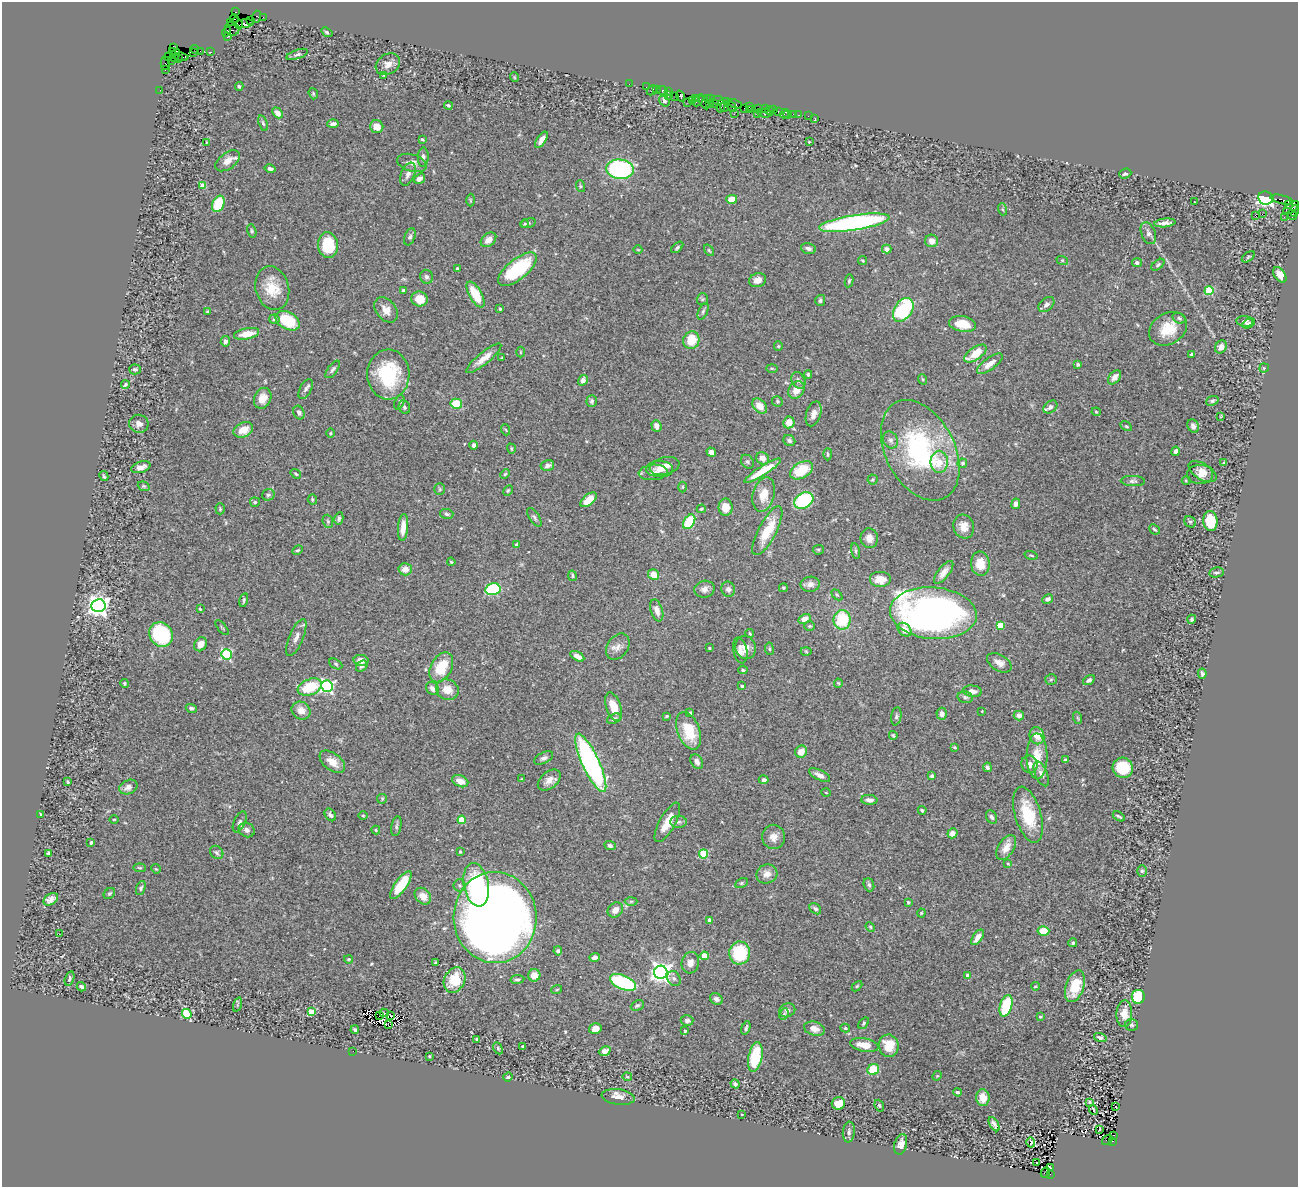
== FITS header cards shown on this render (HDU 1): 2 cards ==
NAXIS1  =                 1296
NAXIS2  =                 1185

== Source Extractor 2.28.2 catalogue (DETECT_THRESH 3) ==
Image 1296 x 1185 px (HDU 1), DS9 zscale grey, 1 PNG px = 1 image px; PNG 1300 x 1189 px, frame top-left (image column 1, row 1185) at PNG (2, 2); each listed source drawn as its Kron ellipse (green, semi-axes under 4 px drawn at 4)
Background 0.741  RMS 0.033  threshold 0.0998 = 3 sigma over >= 5 px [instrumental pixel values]
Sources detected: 486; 4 with non-positive FLUX_AUTO (blend fragments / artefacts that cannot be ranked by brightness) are neither listed nor drawn; the other 482 listed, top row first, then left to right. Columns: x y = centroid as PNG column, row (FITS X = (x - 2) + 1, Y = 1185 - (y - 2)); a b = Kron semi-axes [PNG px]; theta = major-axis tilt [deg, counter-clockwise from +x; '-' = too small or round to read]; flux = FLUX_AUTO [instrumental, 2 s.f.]
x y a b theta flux
236 12 3 2 - 13
256 17 6 4 73 69
263 17 2 2 - 6.5
234 19 4 3 - 79
250 20 3 2 - 12
230 22 2 2 - 8.2
238 23 6 3 -55 340
244 24 9 4 5 160
232 29 7 6 - 180
227 32 5 3 - 83
327 32 6 4 -38 4.9
228 37 3 2 - 23
173 48 3 3 - 35
194 49 4 2 - 43
200 51 2 2 - 6.8
172 52 3 3 - 93
211 52 2 2 - 19
193 53 3 2 - 10
297 54 11 4 19 5.9
175 55 7 3 66 120
168 56 5 3 - 6.6
181 57 7 3 -7 110
178 58 4 3 - 94
172 60 3 2 - 2.8
165 63 7 4 -90 19
388 64 13 10 32 17
166 70 3 2 - 22
383 76 3 2 - 1.3
514 77 5 3 - 1.9
629 84 2 2 - 11
239 86 4 3 - 2.9
646 87 2 2 - 7
657 89 3 2 - 34
160 90 2 2 - 15
652 90 5 2 - 64
663 90 5 3 - 64
668 92 3 2 - 22
313 94 6 4 -71 3
668 96 3 2 - 36
680 96 5 3 - 110
675 97 3 2 - 14
695 98 2 2 - 5.4
707 99 2 2 - 19
711 99 2 2 - 17
692 100 2 2 - 14
698 100 7 3 58 94
718 100 6 2 -8 120
664 101 6 4 -53 6.4
688 102 2 2 - 4.1
727 102 4 2 - 18
704 103 7 3 -58 130
709 103 3 2 - 25
715 104 2 2 - 24
735 104 7 3 -27 87
448 105 4 3 - 3.8
721 106 7 3 76 140
749 106 3 2 - 23
725 107 5 3 - 61
732 107 5 3 - 90
744 108 2 2 - 22
758 108 2 2 - 6.8
766 109 3 2 - 7.9
749 110 3 2 - 35
769 110 3 3 - 37
774 110 3 2 - 4.6
778 111 3 2 - 34
278 113 6 4 -49 15
765 113 8 2 -5 11
734 114 2 2 - 26
757 114 3 2 - 95
784 114 5 3 - 18
793 114 3 2 - 46
788 115 2 2 - 6.7
798 115 2 2 - 10
808 116 2 2 - 4.7
815 118 3 2 - 7.4
263 123 8 4 -71 4.1
333 124 6 4 2 7.1
377 127 6 6 - 26
422 139 4 3 - 2.8
541 140 9 4 56 13
206 142 3 2 - 1.4
809 142 3 2 - 1.5
423 157 9 5 89 7
228 161 14 8 36 21
412 163 15 8 -16 17
270 169 5 4 - 5.8
620 169 14 10 -6 280
1125 173 6 5 - 5.3
408 174 12 6 67 11
419 179 6 4 33 8.3
203 185 4 4 - 33
580 186 6 4 -72 2.7
1266 198 8 6 -7 390
732 199 5 4 - 32
1282 199 12 3 -13 120
470 200 6 4 -89 2.9
1194 202 2 2 - 1.5
218 204 8 6 65 75
1288 205 3 3 - 87
1291 208 9 4 37 390
1002 209 6 4 -71 3.7
1294 211 6 4 67 85
1262 214 2 2 - 950
1256 215 4 3 - 32
1292 215 5 3 - 75
1284 217 2 2 - 16
528 223 8 4 16 3.8
854 223 35 7 9 530
1165 223 11 3 6 9.2
525 224 4 2 - 2
252 231 7 4 -73 3.4
1148 233 11 7 -68 8.3
410 237 9 5 68 5.4
488 240 9 6 41 19
932 241 6 6 - 16
328 245 13 10 -84 87
677 247 7 4 42 4
808 248 8 5 -16 6.7
887 249 4 4 - 12
638 250 4 3 - 1.4
709 250 6 4 -54 2.9
1248 257 7 4 36 2.8
863 260 4 3 - 2.3
1062 260 6 4 -18 2.6
1137 263 5 4 - 5.6
1158 265 7 4 39 4
457 268 3 3 - 3.8
517 269 23 10 39 140
1280 275 9 5 -54 17
426 277 7 6 - 6.6
758 280 9 7 20 15
849 281 6 4 79 3.5
272 288 22 16 -75 55
403 290 3 3 - 4.2
1209 291 4 4 - 87
475 294 14 6 -60 59
420 299 8 7 - 32
702 299 6 5 - 3.4
820 300 5 5 - 4.7
1046 304 9 6 42 8.3
500 309 3 3 - 3.9
386 310 14 9 -51 20
903 310 13 8 55 200
207 311 4 3 - 2.4
703 311 9 4 65 4.9
1179 318 7 5 -30 4.5
274 319 5 4 - 3.8
287 321 13 8 -30 85
1245 321 8 5 -7 5.4
1248 323 7 3 26 4
962 324 14 8 -9 38
1168 329 20 15 32 56
247 334 13 5 11 34
691 340 9 8 - 48
225 341 5 4 - 7.6
778 346 5 4 - 2.3
1221 347 7 5 56 13
520 352 5 3 - 1.8
975 354 13 6 34 47
1192 354 3 3 - 3.4
484 358 22 6 39 22
502 358 3 2 - 1.8
990 364 15 6 36 18
1078 364 4 4 - 4.6
772 368 6 4 -2 2.1
1264 368 5 4 - 2.6
135 369 6 5 - 4.2
333 369 10 4 54 5.4
388 374 25 21 89 160
808 374 4 3 - 2.9
1114 377 8 5 50 14
922 379 5 3 - 2.3
583 380 5 4 - 12
798 380 9 6 -60 7.7
125 385 4 3 - 3.3
306 389 11 5 61 6.3
796 390 9 7 50 22
263 398 11 8 65 23
592 401 6 5 - 4.1
777 401 5 5 - 4.1
1212 401 6 4 22 4.4
399 402 7 4 68 4.5
456 404 6 5 - 77
760 406 8 6 -47 26
404 407 7 5 -65 4.6
1050 407 8 5 36 9.4
1096 412 4 4 - 2.2
299 413 7 5 -64 6.9
814 414 13 7 73 17
1221 416 3 2 - 1.9
789 422 6 5 - 23
139 424 9 9 - 12
656 426 6 5 - 16
1126 426 6 4 -29 3
1193 426 7 5 -64 8
243 430 10 7 23 27
506 430 5 3 - 2.1
330 433 5 3 - 2.2
890 440 9 7 -56 8.5
789 441 6 5 - 5.7
473 445 4 4 - 5.6
511 449 5 3 - 2.5
920 450 54 34 -62 330
1176 451 5 3 - 6.7
711 452 5 4 - 9.4
828 454 6 4 86 3
762 458 7 6 - 15
747 462 7 6 - 5
939 462 11 8 90 31
1224 462 4 3 - 2.4
962 463 5 4 - 5.4
547 465 7 5 13 9.6
664 466 15 8 13 21
141 467 10 5 18 13
660 469 13 8 -2 18
801 470 12 8 29 61
763 471 21 4 32 54
653 472 15 7 4 13
1203 472 15 8 -31 18
296 474 5 3 - 2.6
505 474 5 4 - 2.5
1200 474 13 9 0 16
104 476 5 3 - 2.9
873 479 5 5 - 3.1
1186 480 4 4 - 2.2
1133 481 12 5 -2 6.6
144 486 6 4 -20 3.1
683 487 5 3 - 2.5
440 489 6 5 - 3.4
508 490 6 4 62 2.5
764 494 17 10 75 34
268 495 6 5 - 5.2
312 499 5 5 - 3.6
589 500 9 5 40 31
804 501 10 7 30 160
255 502 5 5 - 3
1016 504 5 4 - 12
726 507 8 7 - 25
220 509 5 4 - 3.1
701 509 4 3 - 3
447 514 7 5 -13 4.6
534 517 10 5 -59 5.6
339 518 6 4 78 5.2
328 521 7 5 -69 3.6
1210 521 10 7 -83 83
689 522 8 5 58 87
1190 522 6 5 - 4.1
403 527 13 5 85 27
964 527 12 10 -73 22
1155 529 6 3 -40 3
767 531 27 9 62 66
869 538 10 8 -81 18
516 545 4 3 - 3.9
297 550 6 3 25 2.7
818 550 5 5 - 3.3
856 551 8 3 -80 3.5
1031 555 7 3 -14 3.1
451 562 4 3 - 2.3
980 564 12 9 -83 36
405 569 6 6 - 18
944 572 14 5 52 15
1216 572 7 5 10 5.6
654 575 6 5 - 26
572 576 5 4 - 3.2
880 579 11 8 0 26
810 584 9 7 10 12
783 588 4 3 - 2.6
493 589 8 6 11 160
704 589 10 8 13 11
728 589 8 6 -69 8.7
837 595 6 4 -44 3.4
1048 599 6 4 28 7.4
244 600 7 3 76 3.7
98 606 7 6 - 1600
200 609 3 2 - 2.1
657 610 11 6 -72 15
933 613 43 26 -5 1200
804 619 6 4 28 17
1192 619 4 4 - 3.4
842 620 9 8 - 100
810 626 5 5 - 3.6
1000 626 4 4 - 65
222 628 9 2 -49 2.2
905 630 8 5 -44 18
161 634 13 11 -56 190
750 634 4 3 - 2.1
296 637 20 7 67 14
201 644 7 6 - 18
618 647 14 10 54 16
745 647 12 10 -77 21
709 648 3 3 - 2.6
769 649 6 3 -82 2.6
740 650 13 7 -78 13
806 651 5 3 - 2.1
226 654 5 5 - 240
577 656 7 4 -29 15
361 660 7 5 -11 19
999 663 13 8 -31 17
336 664 7 4 -29 3.8
362 666 6 5 - 5
441 667 16 10 62 83
743 670 4 4 - 3.2
1202 674 5 3 - 5.3
1051 679 6 5 - 3.4
1089 680 6 4 33 5.7
125 683 4 4 - 3
838 683 4 4 - 2.2
327 686 6 6 - 400
742 686 3 3 - 6.7
310 687 12 7 21 77
432 689 7 5 -46 11
447 690 11 10 - 30
972 691 9 5 -6 15
965 697 8 5 -14 5.1
613 707 15 7 -72 34
191 708 6 4 -17 4.9
301 711 10 8 -34 18
982 711 2 2 - 1.4
690 713 3 3 - 5.5
942 714 6 5 - 13
667 716 4 3 - 2.6
896 716 9 5 80 5.1
1019 716 5 4 - 10
1078 718 6 4 -70 2.6
614 719 7 5 24 5.6
689 731 20 11 -69 73
893 735 4 3 - 2.8
1037 736 9 7 -69 25
955 747 4 3 - 2.2
801 752 6 5 - 18
1037 756 23 10 -90 42
544 758 10 5 26 7.3
1065 760 4 3 - 8.6
332 762 15 8 -38 26
697 762 8 5 -56 8.8
591 763 32 8 -65 530
1029 764 9 8 - 12
987 767 5 4 - 5.7
1123 768 10 10 - 92
1041 774 13 6 -67 11
820 775 11 5 -27 12
932 776 3 3 - 8.9
521 779 4 3 - 1.8
549 780 13 8 39 17
764 780 5 4 - 6.4
460 781 8 5 -24 20
68 782 3 3 - 3.3
128 787 9 7 24 12
826 793 5 3 - 1.8
382 799 5 5 - 2.6
869 800 8 5 -3 9.5
922 810 4 3 - 3.2
40 814 3 2 - 1.8
330 815 7 5 -53 5.8
363 815 5 3 - 2
1028 815 29 13 -73 94
1119 816 7 2 -31 3.8
992 817 7 5 -63 5.3
114 819 4 3 - 2
462 820 4 4 - 73
240 822 11 5 66 6.9
667 822 22 8 61 38
678 822 8 6 1 6.4
396 826 10 5 80 5.2
247 830 8 7 - 10
376 830 4 4 - 2.5
952 833 5 5 - 13
774 837 12 11 - 18
91 842 4 3 - 3.3
610 846 6 4 -23 5
1006 847 14 8 57 23
217 852 7 6 - 5
460 852 3 2 - 2.2
48 853 3 3 - 4.3
704 854 4 4 - 100
1008 863 3 2 - 3
140 868 6 4 -7 2.8
156 869 5 4 - 2.1
1142 871 6 5 - 4.1
767 874 10 9 - 18
742 883 7 4 28 3.6
401 885 16 6 55 71
460 885 6 6 - 5.6
476 885 22 12 -79 160
869 885 7 5 -71 5
141 888 7 4 68 4.2
109 894 6 5 - 4.3
423 896 9 7 -45 19
51 899 8 5 34 12
631 901 6 4 1 3.4
908 902 3 3 - 2.5
815 909 6 4 -40 4.9
615 910 8 7 - 14
921 913 4 4 - 2.2
495 917 46 41 -86 2800
710 920 4 4 - 13
870 927 5 4 - 2.7
1043 931 6 5 - 45
59 934 2 2 - 26
978 937 9 4 54 15
1073 943 4 4 - 3.7
558 951 4 4 - 4.1
740 953 11 10 - 110
704 956 4 4 - 67
595 957 5 4 - 8.7
349 959 4 3 - 2.4
435 963 3 3 - 2.4
690 963 11 8 76 16
661 972 6 6 - 1400
534 975 6 6 - 22
967 975 4 4 - 6
70 978 7 4 73 4.6
517 979 7 4 8 4.5
674 979 8 6 -56 6.9
455 980 13 10 63 68
623 982 14 7 -22 220
857 986 6 4 44 2.7
1035 986 4 3 - 2.6
1075 986 16 9 72 59
81 987 5 4 - 5
557 989 5 3 - 2.3
1138 997 7 6 - 95
716 999 7 5 -34 7.1
237 1005 7 3 71 2.9
637 1005 7 5 26 4.8
1006 1006 11 6 72 98
787 1010 8 6 23 8.6
312 1012 4 4 - 51
384 1013 5 2 - 3.7
187 1014 5 4 - 120
784 1014 6 4 66 3.2
1124 1014 13 8 88 23
380 1015 3 2 - 1.7
390 1015 4 2 - 2.4
1040 1016 4 3 - 3.7
687 1021 6 5 - 5.9
864 1023 7 4 52 3.4
388 1025 3 2 - 1.9
1132 1025 6 6 - 3.7
746 1028 7 3 73 4.4
845 1028 5 4 - 3
355 1029 4 3 - 3.8
595 1029 6 5 - 16
814 1029 10 7 -17 17
685 1031 3 3 - 3.9
1100 1038 6 4 -16 5.5
477 1039 3 3 - 5.1
864 1045 14 6 -10 32
523 1046 3 2 - 2
889 1046 11 10 - 43
498 1048 6 4 -63 3.6
353 1051 2 2 - 15
605 1051 6 4 23 12
429 1056 3 2 - 2.2
755 1057 15 7 80 110
873 1070 6 5 - 62
937 1076 5 4 - 2.2
508 1077 5 3 - 3.8
627 1077 4 3 - 2.2
735 1084 4 4 - 7.9
957 1092 4 4 - 4.8
618 1097 17 7 -7 17
983 1098 8 7 - 31
1090 1102 4 3 - 2.8
838 1103 7 6 - 28
879 1106 6 4 -69 3
1116 1107 3 2 - 0.78
1093 1110 5 3 - 100
742 1114 3 2 - 1.8
994 1124 8 4 -59 7
1099 1130 3 3 - 6.6
849 1132 10 6 84 6
1114 1135 3 2 - 59
1107 1140 6 4 35 75
1112 1141 3 2 - 190
1031 1143 5 4 - 100
901 1144 10 6 76 13
1037 1163 3 2 - 5.8
1051 1168 4 2 - 53
1045 1172 5 4 - 39
1050 1174 3 2 - 110
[4 non-positive-flux detections neither listed nor drawn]